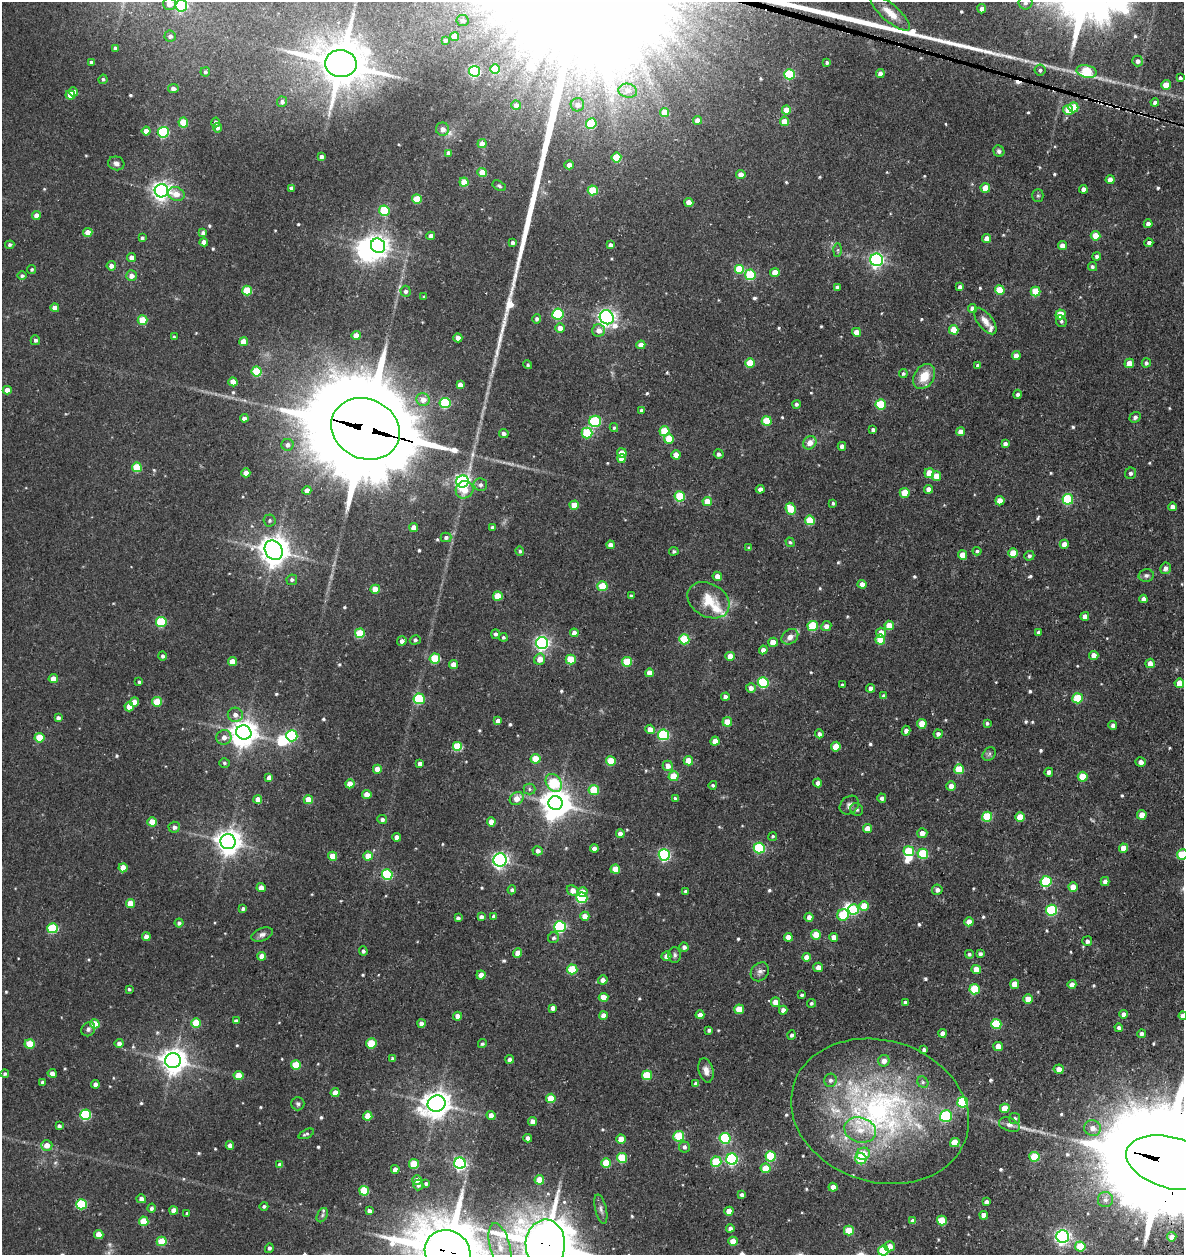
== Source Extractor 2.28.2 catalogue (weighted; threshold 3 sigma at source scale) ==
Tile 6 of 4 x 4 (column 2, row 2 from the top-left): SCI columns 1401-2582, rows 2635-3887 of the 5387 x 5349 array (HDU 1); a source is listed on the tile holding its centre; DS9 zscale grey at full resolution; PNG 1186 x 1257 px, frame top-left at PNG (2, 2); each listed source drawn as its Kron ellipse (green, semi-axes under 4 px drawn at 4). Shown black and unused: <1% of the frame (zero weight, under 3 of 5 exposures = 11% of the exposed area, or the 3 px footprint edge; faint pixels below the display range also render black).
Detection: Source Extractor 2.28.2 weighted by HDU 2 'WHT'; one run over the whole footprint, this tile lists its part. Background 0.122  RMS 0.0079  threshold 0.0357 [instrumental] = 3 sigma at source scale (4.5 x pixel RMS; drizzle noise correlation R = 1.50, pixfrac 1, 0.05/0.05 arcsec/px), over >= 5 px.
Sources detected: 617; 4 too faint to see at this stretch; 8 inside a brighter object's white glare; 1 cosmic-ray / hot-pixel residue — neither listed nor drawn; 3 inside a brighter listed object's ellipse — not listed separately; of the other 601, all 500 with FLUX_AUTO >= 1.2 (the completeness limit of this list) listed and drawn (101 fainter detections not listed), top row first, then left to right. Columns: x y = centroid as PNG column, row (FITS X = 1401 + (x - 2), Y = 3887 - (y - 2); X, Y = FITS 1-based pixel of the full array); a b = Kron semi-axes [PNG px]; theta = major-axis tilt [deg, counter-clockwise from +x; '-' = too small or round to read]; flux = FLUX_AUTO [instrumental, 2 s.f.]
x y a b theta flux
1025 2 7 7 - 3.1
169 4 6 6 - 7.2
181 6 6 5 - 82
982 9 4 4 - 3.9
890 13 25 8 -41 10
462 20 6 5 - 2.3
170 36 6 5 - 2.6
455 37 4 4 - 9.6
445 41 4 4 - 2.3
115 49 4 4 - 3.1
1138 61 5 5 - 3.2
91 62 3 3 - 1.9
827 62 4 3 - 1.6
341 63 16 13 -4 3100
495 69 5 5 - 23
1040 70 5 5 - 1.8
475 71 5 5 - 85
1087 71 10 6 -12 47
205 72 5 4 - 1.6
789 74 5 5 - 48
880 74 4 4 - 4.2
1180 78 4 4 - 1.7
103 79 5 4 - 1.3
1166 85 5 5 - 12
173 89 5 4 - 3
628 91 9 7 -9 3.4
74 92 4 4 - 6.1
70 95 5 4 - 8.3
282 102 5 5 - 2.5
1155 102 4 4 - 2.7
516 105 4 4 - 3.5
577 105 7 6 - 4.1
1073 107 5 5 - 24
786 110 4 4 - 11
1068 110 5 5 - 11
664 113 4 4 - 11
697 120 4 4 - 5.8
784 121 4 4 - 8.9
183 122 5 5 - 22
216 122 5 4 - 2.2
591 124 5 5 - 33
218 128 5 4 - 2.8
443 129 7 6 - 4.6
146 131 4 4 - 7
163 132 5 5 - 68
482 144 4 4 - 6.7
999 151 6 5 - 2.1
449 153 4 4 - 3.9
321 157 4 4 - 3.2
616 157 5 5 - 23
116 163 8 7 - 2.9
569 165 4 4 - 4.8
482 173 4 4 - 14
741 175 4 4 - 9
1110 180 4 4 - 6.3
464 182 4 4 - 14
499 186 7 4 -30 1.3
291 188 4 4 - 2.2
985 188 5 4 - 14
1083 189 4 4 - 2.9
593 190 5 5 - 29
161 191 6 6 - 400
176 194 8 7 - 7.7
1038 196 6 5 - 1.4
417 199 5 4 - 23
689 202 4 4 - 9
384 211 5 5 - 36
36 215 4 4 - 6
1148 224 4 4 - 3.9
88 232 4 4 - 7.9
203 233 4 4 - 3.1
431 236 4 4 - 4.4
1095 236 5 4 - 11
142 238 4 4 - 1.4
987 238 4 4 - 7.5
204 242 4 4 - 5.6
512 243 4 4 - 2.2
1149 243 4 4 - 2.5
10 245 4 4 - 1.5
610 245 4 4 - 3.5
378 246 7 7 - 500
1062 246 4 4 - 5
838 250 6 4 89 1.4
1097 256 4 4 - 1.9
131 257 4 4 - 4.4
877 260 6 6 - 200
111 266 5 4 - 4
1092 267 5 4 - 1.7
32 269 5 4 - 1.3
739 269 5 5 - 26
775 273 4 4 - 11
750 275 5 5 - 42
22 276 4 4 - 1.6
131 276 5 5 - 4.8
837 287 4 4 - 2.3
960 287 4 4 - 3.2
247 290 5 5 - 26
1000 290 5 5 - 21
406 291 5 5 - 2.4
1035 291 5 5 - 23
424 297 3 3 - 1.3
55 308 4 4 - 7.3
972 308 4 4 - 4.5
558 314 6 5 - 56
1061 314 5 5 - 18
607 317 7 6 - 300
537 319 5 4 - 1.7
143 320 5 4 - 20
985 321 16 7 -53 6.1
1061 321 6 5 - 1.8
560 328 4 4 - 4.6
599 330 6 6 - 6
954 330 5 4 - 15
857 332 4 4 - 7.6
356 336 4 4 - 9.5
174 337 3 3 - 1.3
458 338 4 4 - 6.2
35 340 5 4 - 2.1
243 342 4 4 - 12
641 345 4 4 - 7
1016 356 4 4 - 6.6
750 363 5 5 - 18
1129 363 5 4 - 11
1146 363 4 4 - 1.7
528 365 5 4 - 1.4
978 366 4 4 - 2
257 371 5 5 - 34
903 373 4 4 - 1.4
924 376 13 10 55 14
233 382 4 4 - 11
460 385 4 4 - 5.2
7 390 4 4 - 6.9
1018 394 4 4 - 1.8
423 400 7 6 - 6.8
445 403 5 5 - 52
796 404 4 4 - 1.7
881 404 5 5 - 36
641 410 4 3 - 1.3
1135 417 6 5 - 2.4
244 418 4 4 - 2.8
595 421 6 5 - 53
767 421 5 5 - 27
614 427 4 3 - 1.3
366 429 35 30 -25 17000
873 430 4 3 - 2.3
664 431 5 5 - 29
961 432 4 4 - 6.4
504 433 5 4 - 2.1
587 433 5 5 - 36
669 439 5 5 - 17
810 443 7 6 - 6.8
1005 444 4 4 - 3.1
287 445 6 6 - 2.7
842 446 4 4 - 3.3
622 453 4 4 - 11
719 454 5 4 - 2.3
676 455 4 4 - 6.1
621 458 4 4 - 7.4
137 467 5 5 - 28
246 473 4 4 - 7.9
929 473 5 5 - 14
1130 473 6 5 - 1.7
936 476 5 4 - 12
462 482 6 6 - 200
480 485 7 6 - 2.4
760 489 4 4 - 2.6
928 489 4 4 - 4
465 490 9 8 - 9.3
307 491 4 4 - 6.3
905 493 5 5 - 19
680 496 5 5 - 39
1068 499 5 5 - 52
707 501 5 4 - 11
1000 501 4 4 - 9.3
833 503 4 3 - 1.4
574 505 4 4 - 13
1172 507 4 4 - 3.9
791 509 6 5 - 17
270 520 6 6 - 1.5
810 520 5 5 - 24
414 528 4 4 - 7.5
492 528 4 3 - 2.2
446 537 5 5 - 2.1
790 542 5 4 - 1.3
1064 544 4 4 - 4.9
610 545 4 4 - 5.5
749 548 4 4 - 1.2
274 550 10 8 -55 1200
520 551 4 4 - 1.5
674 551 5 4 - 1.2
977 551 4 4 - 1.4
1013 553 5 4 - 14
962 555 5 4 - 9.5
1029 556 5 4 - 1.4
1165 568 6 5 - 3.3
1146 575 7 6 - 2
717 576 5 4 - 5.2
292 580 5 5 - 1.8
862 584 4 4 - 5.9
602 586 5 5 - 32
375 589 4 4 - 15
498 596 5 4 - 19
631 596 3 3 - 1.4
1143 599 4 4 - 3.3
708 600 22 16 -30 18
1085 616 4 4 - 5.5
161 622 5 5 - 49
889 625 5 4 - 11
813 626 5 5 - 36
826 626 5 5 - 4.6
1038 632 4 3 - 1.4
360 633 5 5 - 32
574 633 4 4 - 4.4
881 633 5 5 - 7.1
495 634 5 4 - 2.1
503 637 4 4 - 1.4
790 637 9 7 37 5.1
684 639 5 5 - 37
415 640 5 4 - 1.5
880 640 5 5 - 19
402 641 5 5 - 3.4
773 642 5 4 - 10
542 643 6 6 - 200
763 650 4 4 - 4
1094 655 4 4 - 5.5
163 656 4 4 - 1.9
730 656 4 4 - 9.4
435 659 5 5 - 36
540 659 6 5 - 7.7
571 659 5 5 - 21
233 662 4 4 - 12
627 662 5 5 - 28
1150 663 4 4 - 6.2
454 665 4 4 - 8.5
649 673 4 4 - 7.9
53 679 4 4 - 10
139 682 3 3 - 1.3
763 683 5 5 - 61
1179 683 5 4 - 10
842 685 3 3 - 1.2
751 688 5 5 - 4.2
871 688 4 4 - 4.4
884 696 4 4 - 2.5
725 697 4 4 - 3.7
1077 698 5 5 - 31
419 699 5 5 - 48
134 702 4 4 - 8.2
157 702 5 5 - 20
129 707 4 4 - 9.1
235 715 7 7 - 4.6
58 718 4 4 - 2.8
498 721 4 4 - 4.5
727 722 5 4 - 14
987 723 3 3 - 1.5
922 724 5 4 - 15
1113 725 4 4 - 2.9
650 729 5 4 - 5.9
906 731 5 4 - 3.6
244 732 8 7 - 770
819 734 4 4 - 2.7
938 734 4 4 - 3
664 735 5 5 - 73
292 736 5 5 - 71
224 737 7 7 - 4.7
39 738 5 5 - 23
715 741 4 4 - 8.5
457 746 5 5 - 32
836 747 5 4 - 14
989 754 7 6 - 1.8
536 759 5 4 - 19
611 761 5 5 - 21
688 761 5 4 - 11
1141 762 5 4 - 3.2
224 763 5 4 - 1.5
420 763 4 4 - 3.6
668 766 5 5 - 5.9
377 769 4 4 - 9
959 769 5 5 - 25
1049 772 4 4 - 2.6
674 776 5 5 - 19
269 777 4 4 - 4
1083 777 5 5 - 17
554 783 10 7 -53 52
818 783 4 4 - 3.5
350 784 4 4 - 8.5
713 785 4 4 - 1.2
951 786 5 4 - 5.7
529 789 6 5 - 1.5
594 790 5 5 - 29
367 795 4 4 - 11
675 798 4 4 - 1.3
882 798 4 4 - 2.7
258 799 4 4 - 7.3
517 799 7 6 - 8.5
308 800 4 4 - 12
556 803 7 7 - 980
849 805 10 8 42 3.4
857 810 7 6 - 1.6
1142 815 5 4 - 9.7
987 817 5 5 - 34
1020 817 5 5 - 18
382 819 5 4 - 2.4
152 822 5 4 - 15
491 822 4 4 - 8.5
174 827 6 5 - 2.9
867 828 4 4 - 7.4
922 833 5 5 - 5.1
620 834 4 4 - 4.3
773 836 4 4 - 1.2
396 837 4 4 - 2.9
228 842 7 7 - 790
594 848 4 4 - 4.5
759 848 5 5 - 59
1123 848 4 4 - 8
538 851 5 4 - 3.6
909 851 5 5 - 32
923 854 5 5 - 44
1182 854 5 5 - 24
664 855 6 5 - 110
333 856 4 4 - 14
368 856 4 4 - 13
500 860 6 6 - 220
123 868 4 4 - 12
615 869 5 4 - 16
387 874 5 5 - 64
1046 881 5 5 - 54
1105 881 4 4 - 3
1073 887 4 4 - 9.7
261 888 4 4 - 6
512 890 4 4 - 2
573 890 6 5 - 6
937 890 5 5 - 2.7
686 891 3 3 - 1.3
582 892 5 4 - 8.1
582 898 5 5 - 60
130 903 4 4 - 15
864 906 5 5 - 15
243 909 4 3 - 2
853 910 5 5 - 42
1051 910 5 5 - 65
843 915 6 5 - 35
494 916 4 4 - 2.1
585 916 4 4 - 7.7
481 917 4 4 - 3.3
809 917 4 4 - 4.4
458 918 4 4 - 2.1
969 922 4 4 - 9.1
179 923 4 4 - 2
560 927 5 5 - 92
53 928 5 5 - 48
262 934 11 6 20 3.1
816 935 5 5 - 13
146 937 4 4 - 4.5
788 937 4 4 - 7.4
834 937 4 4 - 5.6
554 938 6 5 - 1.9
1087 941 5 5 - 2.8
684 947 4 4 - 2.5
363 951 5 4 - 1.8
518 953 5 4 - 6.5
969 954 4 4 - 1.6
980 954 4 4 - 2.2
675 955 7 6 - 2.1
262 956 4 4 - 6.5
666 956 5 4 - 4.3
806 957 4 4 - 7.6
818 967 5 4 - 4.3
572 969 5 5 - 31
976 969 5 4 - 9.9
760 972 10 8 49 3.4
481 975 4 4 - 6.4
603 980 5 4 - 4.4
1015 984 4 4 - 11
1072 984 4 4 - 4.1
129 989 3 3 - 1.2
975 989 5 5 - 32
802 995 3 3 - 1.4
603 997 5 4 - 10
1028 999 4 4 - 10
775 1002 4 4 - 8.6
905 1002 4 3 - 1.7
811 1003 4 4 - 1.5
553 1008 4 4 - 3.2
739 1009 5 5 - 14
783 1010 4 4 - 4.7
1124 1014 4 4 - 4.3
603 1015 4 4 - 5.7
700 1015 4 4 - 5
457 1016 4 4 - 4.3
1183 1016 4 4 - 3.3
236 1021 4 3 - 2.1
196 1023 5 5 - 22
421 1023 4 4 - 4.3
95 1024 5 4 - 18
996 1024 5 5 - 37
1119 1028 4 4 - 2.3
88 1029 8 6 50 2.4
709 1030 3 3 - 1.8
942 1033 4 4 - 5
1142 1034 4 4 - 2.7
791 1035 4 4 - 1.8
119 1043 4 4 - 3.8
371 1043 5 5 - 18
30 1044 5 4 - 21
482 1044 4 4 - 1.5
998 1046 5 4 - 7
924 1049 4 3 - 1.7
392 1058 4 4 - 1.5
510 1059 4 4 - 2.8
173 1060 8 7 - 790
884 1061 6 5 - 5.7
296 1065 5 4 - 22
1059 1069 5 4 - 5.5
706 1070 12 7 -76 4.9
52 1073 4 4 - 5
5 1074 4 4 - 1.4
238 1075 5 4 - 11
647 1075 5 5 - 27
830 1080 6 6 - 2.5
43 1082 4 3 - 2.3
923 1082 6 5 - 1.5
95 1084 4 4 - 3.5
696 1084 4 4 - 2.9
335 1093 4 4 - 8.6
551 1098 5 4 - 19
963 1102 5 5 - 50
298 1104 7 6 - 1.8
436 1104 9 8 - 900
1005 1108 5 4 - 13
880 1111 90 71 -17 240
85 1115 5 5 - 61
491 1115 4 4 - 5.7
368 1116 4 4 - 14
946 1116 6 5 - 71
1014 1118 5 5 - 1.9
532 1121 4 4 - 5.3
1009 1125 11 6 -20 3.4
59 1126 4 4 - 2
1093 1128 8 7 - 5.7
860 1130 16 12 -16 13
306 1134 8 4 25 1.6
679 1136 5 5 - 37
528 1138 4 4 - 3.2
725 1138 5 5 - 58
621 1139 4 4 - 12
955 1142 5 4 - 14
47 1145 5 5 - 6.6
230 1145 4 4 - 4.1
684 1147 5 5 - 1.9
863 1154 7 6 - 9.5
771 1156 5 5 - 42
1034 1157 5 5 - 30
622 1158 5 5 - 29
732 1159 6 5 - 120
861 1159 6 5 - 35
716 1162 5 5 - 33
460 1163 6 5 - 170
606 1163 5 5 - 25
1171 1163 46 25 -16 31000
414 1164 5 5 - 24
280 1165 4 4 - 4.2
766 1168 5 5 - 14
395 1169 4 4 - 3.4
417 1180 4 4 - 4.6
539 1180 5 4 - 15
426 1184 3 3 - 1.9
418 1185 5 5 - 1.9
833 1187 4 4 - 5.5
364 1191 5 5 - 29
742 1195 4 3 - 2.2
141 1199 5 4 - 4.6
1105 1200 7 7 - 3.6
986 1202 4 3 - 2
81 1204 5 5 - 42
264 1206 4 4 - 1.5
151 1208 4 4 - 1.9
601 1209 15 5 -76 3
174 1210 4 4 - 6.6
369 1211 4 4 - 2.6
729 1211 4 4 - 8.5
187 1213 4 4 - 1.6
322 1215 7 5 62 1.5
984 1215 4 4 - 6.2
942 1220 5 5 - 20
144 1221 5 4 - 21
913 1221 4 4 - 4.8
730 1228 4 4 - 2.9
849 1231 5 5 - 22
99 1234 5 4 - 9.6
1063 1237 6 6 - 240
1172 1237 4 4 - 5.4
162 1241 5 5 - 24
733 1241 4 4 - 10
545 1244 25 20 -90 4600
890 1246 5 5 - 7
1080 1246 5 5 - 22
500 1247 24 10 -76 17
269 1248 5 4 - 1.9
883 1251 5 5 - 37
448 1252 23 21 -29 5900
Overlapping masked pixels (flux is a lower limit): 4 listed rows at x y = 366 429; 1171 1163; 545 1244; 448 1252
Isophote crosses this tile's border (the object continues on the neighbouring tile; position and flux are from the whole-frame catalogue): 9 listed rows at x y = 1025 2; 169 4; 181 6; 1182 854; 1183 1016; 1171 1163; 545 1244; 883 1251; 448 1252